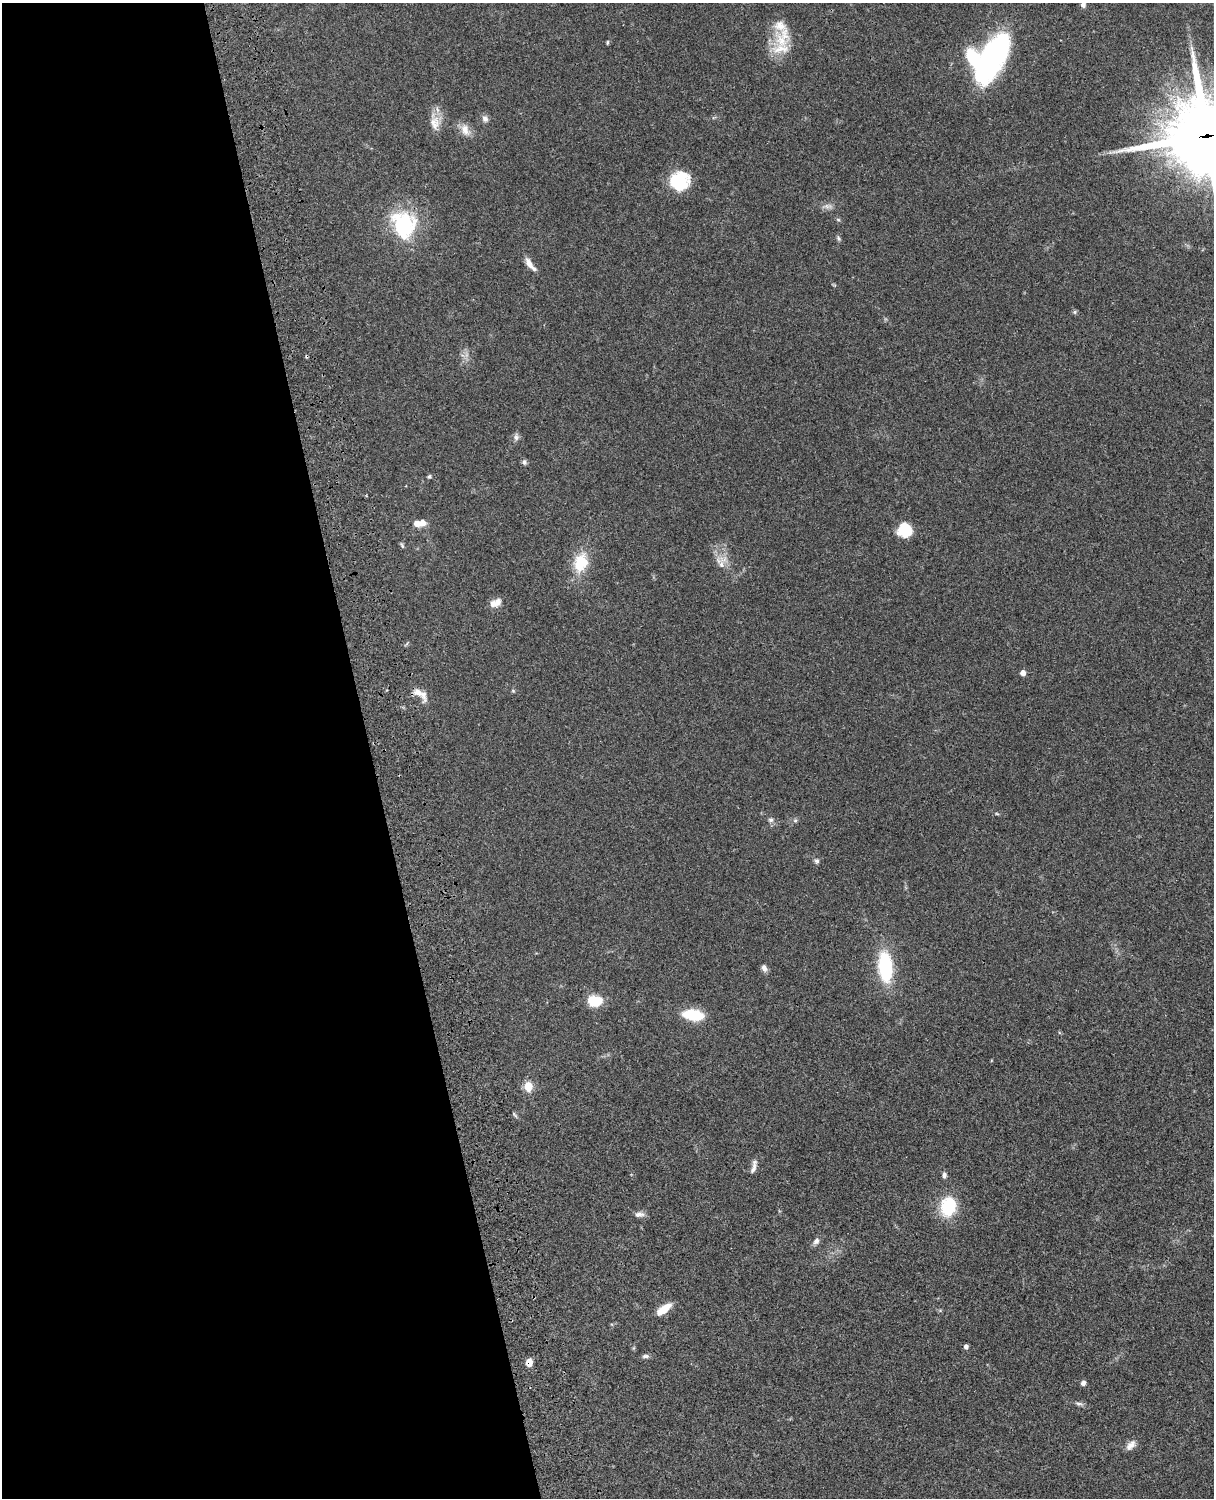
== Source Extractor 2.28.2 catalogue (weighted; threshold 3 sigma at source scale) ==
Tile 5 of 4 x 3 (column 1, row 2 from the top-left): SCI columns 122-1333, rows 1773-3268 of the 5088 x 4927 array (HDU 1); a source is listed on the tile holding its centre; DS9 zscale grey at full resolution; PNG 1216 x 1500 px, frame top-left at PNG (2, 3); no overlay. Shown black and unused: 31% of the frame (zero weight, under 3 of 4 exposures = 6% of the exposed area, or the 3 px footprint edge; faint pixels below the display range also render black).
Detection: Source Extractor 2.28.2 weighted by HDU 2 'WHT'; one run over the whole footprint, this tile lists its part. Background 0.0821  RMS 0.006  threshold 0.0271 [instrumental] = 3 sigma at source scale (4.5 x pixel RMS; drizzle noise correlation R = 1.50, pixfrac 1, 0.05/0.05 arcsec/px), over >= 5 px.
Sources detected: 57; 1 inside a brighter object's white glare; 1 cosmic-ray / hot-pixel residue — not listed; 6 inside a brighter listed object's ellipse — not listed separately; the other 49 listed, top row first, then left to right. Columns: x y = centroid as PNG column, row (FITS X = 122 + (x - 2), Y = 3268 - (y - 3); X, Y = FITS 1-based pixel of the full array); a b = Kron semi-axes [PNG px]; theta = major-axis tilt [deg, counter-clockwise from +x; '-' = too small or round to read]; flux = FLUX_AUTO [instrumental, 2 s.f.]
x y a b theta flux
1083 4 10 7 -84 2.7
781 40 27 15 -56 16
607 42 6 3 81 0.66
991 58 52 21 62 120
485 119 9 7 -64 2.4
435 123 21 13 89 7.9
465 130 17 10 -67 5.8
1207 136 32 30 -5 4100
680 181 21 20 - 22
827 206 13 6 -7 2.6
838 220 6 4 -2 0.79
404 224 36 29 -66 43
838 238 8 5 -51 1.1
529 264 15 7 -60 4.4
1075 312 6 4 90 0.85
516 437 10 7 90 2
524 462 7 6 - 1.4
429 476 5 5 - 0.95
417 524 8 7 - 4.5
904 530 15 14 - 14
402 545 8 4 -65 0.96
581 563 26 19 72 17
721 564 17 7 -86 5.1
493 604 11 9 73 3.3
1023 673 5 4 - 3.5
513 691 6 4 -1 0.72
418 692 26 8 -48 5.7
997 814 6 3 -19 0.66
771 820 7 6 - 1.7
795 820 6 5 - 1.1
816 861 7 6 - 1.4
885 967 26 12 -85 49
764 968 9 6 -72 2.4
594 1001 13 10 -8 18
693 1015 21 10 -7 22
528 1086 5 5 - 29
514 1114 10 4 -46 1
754 1168 18 6 71 3
944 1175 7 5 86 1.8
948 1206 23 17 78 25
639 1214 12 7 4 2.8
816 1241 9 7 47 2.4
664 1309 19 7 37 8.4
966 1347 4 4 - 2.2
646 1356 8 5 -4 1.7
529 1362 8 6 87 5.3
1083 1383 4 4 - 2.8
1079 1404 11 5 -2 1.6
1131 1445 15 8 48 3.7
Overlapping masked pixels (flux is a lower limit): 2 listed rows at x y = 1207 136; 529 1362
Isophote crosses this tile's border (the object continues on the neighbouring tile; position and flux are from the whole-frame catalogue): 2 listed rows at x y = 1083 4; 1207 136